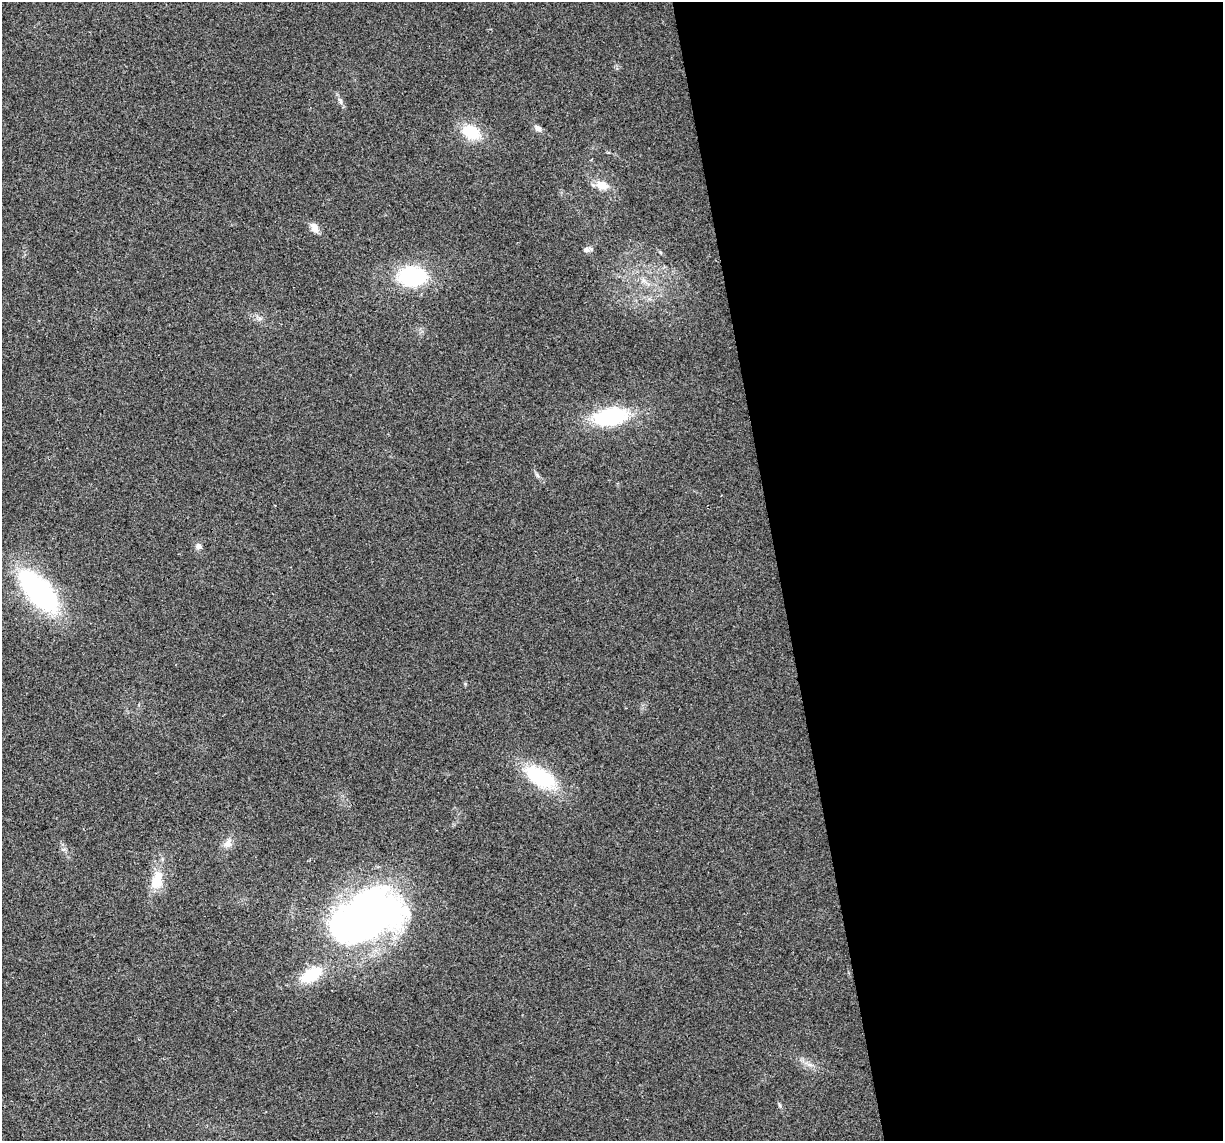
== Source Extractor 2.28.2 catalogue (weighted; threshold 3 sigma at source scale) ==
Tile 8 of 4 x 4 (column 4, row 2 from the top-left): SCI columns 3663-4883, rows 2353-3491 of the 4883 x 4659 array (HDU 1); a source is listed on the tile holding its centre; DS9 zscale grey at full resolution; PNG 1225 x 1143 px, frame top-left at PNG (2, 2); no overlay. Shown black and unused: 36% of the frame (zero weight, under 2 of 3 exposures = <1% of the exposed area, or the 3 px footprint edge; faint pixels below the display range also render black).
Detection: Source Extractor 2.28.2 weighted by HDU 2 'WHT'; one run over the whole footprint, this tile lists its part. Background 0.0499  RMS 0.0068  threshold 0.0307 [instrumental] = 3 sigma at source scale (4.5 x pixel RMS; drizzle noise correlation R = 1.50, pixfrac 1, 0.0396/0.0396 arcsec/px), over >= 5 px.
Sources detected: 21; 3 inside a brighter object's white glare — not listed; the other 18 listed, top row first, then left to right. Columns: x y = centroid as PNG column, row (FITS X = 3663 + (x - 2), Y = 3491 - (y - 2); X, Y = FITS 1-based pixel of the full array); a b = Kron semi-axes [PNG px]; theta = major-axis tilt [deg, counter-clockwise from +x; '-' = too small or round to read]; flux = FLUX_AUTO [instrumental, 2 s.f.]
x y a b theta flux
340 101 11 5 -67 2.3
538 128 10 7 -41 2.8
471 132 20 14 -28 23
602 185 13 9 -22 9.9
315 228 14 9 -66 4.4
586 250 8 6 -4 2.5
412 276 27 21 -2 55
610 417 34 18 10 57
537 475 8 4 -46 1.5
198 546 8 7 - 2.8
39 591 43 20 -47 130
540 777 36 18 -30 49
228 844 13 10 52 4.6
157 881 26 14 73 15
371 916 83 39 7 290
311 975 27 15 31 24
810 1065 7 4 -19 1.9
780 1106 6 4 -72 1
Unlisted compact peaks at least as high as the median listed source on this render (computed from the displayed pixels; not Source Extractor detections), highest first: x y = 465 684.